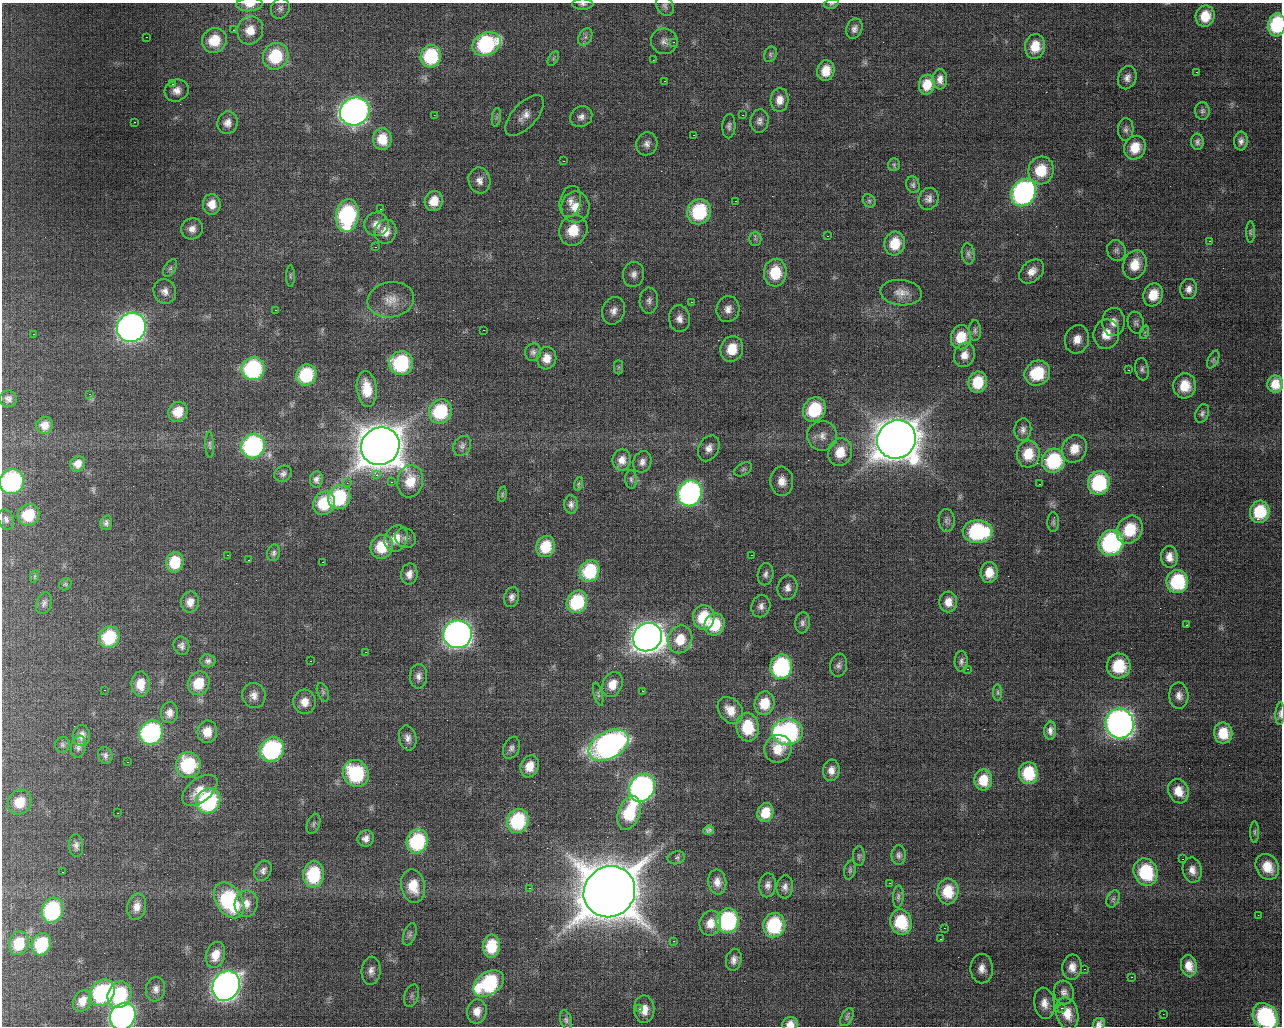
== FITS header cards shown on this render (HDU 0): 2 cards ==
NAXIS1  =                 1280 / length of data axis 1
NAXIS2  =                 1024 / length of data axis 2

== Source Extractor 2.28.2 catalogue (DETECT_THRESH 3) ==
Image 1280 x 1024 px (HDU 0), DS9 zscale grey, 1 PNG px = 1 image px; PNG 1284 x 1028 px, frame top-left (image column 1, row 1024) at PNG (2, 3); each listed source drawn as its Kron ellipse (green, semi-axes under 4 px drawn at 4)
Background 104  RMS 2.4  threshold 7.24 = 3 sigma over >= 5 px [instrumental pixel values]
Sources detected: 331; all 331 listed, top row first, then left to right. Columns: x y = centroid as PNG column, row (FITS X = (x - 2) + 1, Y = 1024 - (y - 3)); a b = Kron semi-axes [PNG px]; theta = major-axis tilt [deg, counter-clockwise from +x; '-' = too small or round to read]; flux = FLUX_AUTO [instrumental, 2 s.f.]
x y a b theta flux
250 4 13 7 3 1.4e+03
583 4 11 5 0 4.9e+02
831 4 7 4 17 2.6e+02
665 6 11 8 -56 6.2e+02
280 8 11 9 62 6.5e+02
1205 16 10 9 - 3.4e+03
1277 25 11 8 83 1.2e+04
854 29 10 7 69 7.9e+02
233 30 2 2 - 1.1e+02
250 30 14 12 67 2.5e+03
146 37 3 2 - 1.4e+02
585 37 9 6 61 7.1e+02
214 40 13 12 - 4.2e+03
664 41 13 13 - 1.3e+03
673 42 4 4 - 2.2e+02
486 44 14 11 26 1.7e+04
1035 46 12 10 81 3.4e+03
770 54 8 6 67 3.7e+02
276 56 14 12 61 8.4e+03
431 56 11 10 - 9.9e+03
553 59 8 4 60 3.6e+02
653 60 2 2 - 8.5e+01
826 71 10 8 78 2.7e+03
1196 72 2 2 - 1.2e+02
1127 78 12 9 68 1.0e+03
940 79 10 7 88 1.0e+03
664 81 2 2 - 1.4e+02
172 84 3 3 - 2.5e+02
927 85 10 8 79 2.6e+03
177 91 12 10 25 1.4e+03
780 100 12 9 87 1.5e+03
355 111 15 13 31 1.0e+05
1202 111 8 7 - 4.5e+02
434 115 2 2 - 7.8e+01
742 115 3 2 - 9.3e+02
524 116 25 12 48 2.2e+03
496 117 9 4 82 4.7e+02
581 117 11 10 - 1.0e+03
760 121 12 9 82 8.3e+02
134 122 3 2 - 1.7e+02
227 123 11 10 - 1.1e+03
729 126 12 6 87 5.9e+02
1126 129 11 7 87 6.4e+02
694 135 2 2 - 1.5e+02
382 139 11 9 -90 3.1e+03
1241 141 9 7 85 6.9e+02
1197 142 8 6 -87 5.1e+02
647 144 11 10 - 1.0e+03
1135 148 12 10 67 3.5e+03
563 161 3 2 - 2.3e+02
894 165 6 6 - 3.3e+02
1041 170 14 12 74 5.4e+03
479 180 13 11 -78 1.3e+03
913 185 8 6 -74 4.1e+02
1023 193 14 12 57 4.8e+04
929 199 11 9 65 8.9e+02
434 201 10 9 - 2.4e+03
570 201 16 10 76 1.5e+03
735 201 3 2 - 4.7e+02
869 201 7 6 - 3.6e+02
212 204 10 9 - 1.8e+03
575 207 15 14 - 3.0e+03
380 209 3 2 - 2.2e+02
699 212 13 11 64 1.3e+04
347 215 16 11 81 2.0e+04
376 224 12 11 - 1.5e+03
192 229 11 10 - 1.2e+03
573 230 15 14 - 4.7e+03
385 231 12 10 70 1.8e+03
1250 232 11 4 -90 3.1e+02
827 236 3 2 - 1.5e+02
755 239 7 6 - 4.1e+02
1209 241 3 2 - 6.4e+02
895 243 12 10 74 4.2e+03
375 247 3 2 - 2.0e+02
1116 250 11 9 -69 7.1e+02
968 254 10 6 -82 4.9e+02
1135 265 15 11 71 3.4e+03
170 268 10 5 60 4.8e+02
1032 271 14 10 42 1.7e+03
775 273 14 11 85 6.3e+03
634 274 12 10 80 1.1e+03
290 276 11 4 -90 3.1e+02
1189 289 10 8 84 9.6e+02
165 291 12 11 - 1.2e+03
901 293 21 12 -6 2.0e+03
1153 295 12 9 71 3.5e+03
391 300 23 17 9 3.2e+03
649 301 13 9 88 9.6e+02
691 302 3 2 - 3.0e+02
728 309 13 11 77 1.4e+03
275 310 3 2 - 5.1e+02
614 311 14 11 68 1.4e+03
679 319 13 10 -84 1.4e+03
1113 322 14 11 88 1.7e+03
1136 323 11 8 -75 6.3e+02
131 327 15 14 - 1.1e+05
483 330 3 2 - 3.3e+02
975 331 10 6 -89 4.3e+02
1145 332 7 4 71 3.0e+02
33 334 2 2 - 1.0e+02
1106 334 15 13 82 3.2e+03
961 337 12 10 81 4.4e+03
1077 339 14 12 72 2.2e+03
732 349 13 11 72 4.3e+03
533 352 9 8 - 5.9e+02
964 355 12 10 69 1.5e+03
547 358 11 9 80 1.9e+03
1213 360 9 5 63 3.7e+02
401 363 12 12 - 1.6e+04
619 367 7 4 90 3.2e+02
253 369 12 11 - 1.9e+04
1142 369 11 6 -81 5.8e+02
1128 370 3 2 - 1.8e+02
1037 373 13 12 - 8.1e+03
306 375 11 10 - 8.9e+03
978 382 11 9 72 5.2e+03
1275 384 9 8 - 2.4e+03
1185 386 12 11 - 3.8e+03
367 389 18 10 -84 3.9e+03
89 394 4 3 - 1.2e+02
8 399 8 8 - 7.8e+02
814 409 12 11 - 9.8e+03
440 411 12 11 - 1.1e+04
178 412 10 9 - 2.9e+03
1202 413 9 6 66 5.1e+02
45 425 8 8 - 1.5e+03
1023 430 11 8 84 8.1e+02
822 436 15 15 - 1.9e+03
896 439 20 18 42 5.5e+05
210 445 13 3 -88 3.2e+02
253 446 12 11 - 2.7e+04
380 446 20 18 37 6.1e+05
462 446 10 8 61 6.3e+02
709 448 13 10 63 1.4e+03
1074 449 14 12 65 2.7e+03
840 452 14 12 74 3.7e+03
1028 454 13 11 84 4.0e+03
622 460 10 9 - 1.4e+03
1053 461 12 11 - 1.3e+04
642 462 11 9 68 8.9e+02
78 464 8 7 - 1.1e+03
743 469 9 6 31 4.9e+02
283 474 9 7 33 5.9e+02
376 475 3 3 - 5.1e+02
316 479 8 6 82 6.3e+02
631 479 9 6 -88 4.1e+02
410 481 16 12 78 3.5e+03
782 481 14 11 -86 2.0e+03
12 482 12 12 - 3.0e+04
391 482 3 2 - 1.4e+02
347 483 2 2 - 9.4e+01
1099 483 12 10 77 1.5e+04
578 484 7 4 71 2.7e+02
1039 484 2 2 - 1.1e+02
690 493 13 12 - 5.6e+04
502 494 8 3 82 2.1e+02
339 497 12 11 - 1.2e+04
324 503 12 10 58 6.1e+03
571 504 9 7 -89 6.5e+02
1260 512 11 9 80 6.2e+03
28 515 11 10 - 5.6e+03
6 519 10 7 -68 6.7e+02
947 520 11 8 -86 6.5e+02
1053 522 10 6 -90 4.0e+02
106 523 7 5 75 4.9e+02
1130 530 15 12 57 6.5e+03
977 532 15 11 2 1.7e+04
405 538 11 9 -39 7.6e+02
396 539 13 11 64 2.4e+03
1111 543 13 12 - 2.9e+04
546 546 11 9 71 4.4e+03
382 547 12 11 - 5.6e+03
274 553 8 6 77 4.4e+02
227 555 3 2 - 5.4e+02
751 555 3 2 - 1.7e+02
1169 557 11 8 -87 1.4e+03
248 560 2 2 - 1.5e+02
175 562 10 8 83 4.7e+03
322 562 3 2 - 1.2e+02
590 571 11 10 - 9.7e+03
989 572 10 8 87 2.4e+03
409 574 10 8 80 1.2e+03
766 574 11 7 79 7.5e+02
35 576 6 4 70 2.5e+02
1177 582 11 11 - 1.2e+04
65 584 7 5 44 2.9e+02
787 588 12 10 82 1.1e+03
512 597 10 7 73 7.5e+02
190 602 10 9 - 1.3e+03
577 602 11 10 - 1.1e+04
948 602 10 9 - 1.6e+03
44 603 11 7 71 6.0e+02
761 606 11 9 72 9.3e+02
704 617 12 10 87 5.8e+03
802 623 10 7 84 6.3e+02
715 624 11 10 - 6.0e+03
1186 625 3 2 - 5.6e+02
458 634 14 14 - 1.2e+05
109 637 11 10 - 8.7e+03
647 637 15 13 42 2.1e+05
680 639 14 12 69 3.5e+03
181 646 9 8 - 6.4e+02
365 652 3 2 - 2.8e+02
208 661 7 6 - 5.2e+02
310 661 2 2 - 1.0e+02
961 661 11 6 89 5.7e+02
838 665 12 8 80 6.9e+02
1119 666 12 12 - 7.5e+03
781 667 12 10 80 2.2e+04
967 669 3 2 - 6.0e+02
418 676 12 8 87 9.5e+02
199 683 12 10 61 4.1e+03
141 684 12 9 89 2.4e+03
612 684 13 9 64 2.4e+03
104 690 2 2 - 9.5e+01
642 691 2 2 - 1.2e+02
323 692 9 5 -69 4.4e+02
998 692 8 4 -90 2.8e+02
598 694 12 4 -75 4.0e+02
254 695 12 11 - 1.4e+03
1179 696 13 9 -86 1.2e+03
305 702 12 11 - 2.0e+03
764 703 12 10 77 3.8e+03
730 710 15 11 -51 2.2e+03
169 713 10 8 83 1.2e+03
1280 714 11 4 87 4.8e+02
1120 723 15 14 - 1.3e+05
748 727 14 11 -83 6.5e+03
1050 731 9 6 85 8.2e+02
207 732 11 10 - 2.4e+03
787 732 15 13 3 3.3e+04
151 733 12 11 - 3.1e+04
1223 733 10 9 - 3.5e+03
81 735 10 8 -88 1.1e+03
408 738 13 8 -77 9.7e+02
62 745 8 7 - 4.1e+02
609 745 21 13 28 6.1e+04
78 747 11 7 78 6.9e+02
511 748 11 8 65 6.7e+02
272 749 13 11 45 2.3e+04
778 749 14 13 - 3.1e+03
105 755 8 7 - 5.1e+02
127 762 3 2 - 2.5e+02
188 765 13 12 - 1.1e+04
530 766 11 9 69 2.6e+03
831 770 11 8 83 1.2e+03
356 773 14 12 -55 1.5e+04
1028 773 11 9 -86 6.5e+03
983 780 10 9 - 3.4e+03
642 788 14 12 62 6.4e+04
200 790 20 11 38 2.8e+03
1178 791 12 10 -70 2.3e+03
208 801 13 11 56 2.0e+04
20 802 13 11 55 3.4e+03
117 813 3 2 - 3.9e+02
629 813 17 11 70 8.7e+03
765 813 9 8 - 3.2e+03
518 821 12 10 68 1.3e+04
313 824 10 6 70 4.7e+02
709 830 5 4 - 3.7e+02
1255 832 11 4 90 3.3e+02
366 839 8 7 - 9.4e+02
417 841 12 10 69 1.4e+04
76 846 11 7 -86 7.1e+02
899 855 10 7 88 5.6e+02
859 856 10 6 89 3.9e+02
676 858 9 6 12 4.7e+02
1182 859 2 2 - 2.6e+02
1267 867 13 11 -58 3.2e+03
850 870 10 5 76 4.0e+02
1192 870 12 9 -81 1.3e+03
263 871 10 8 60 7.3e+02
62 872 2 2 - 8.9e+01
1146 872 14 11 -66 1.1e+04
313 874 13 10 83 9.2e+03
717 882 12 9 -83 1.4e+03
889 883 3 2 - 1.4e+02
768 885 12 8 85 8.8e+02
413 886 17 12 -79 3.7e+03
785 887 11 8 84 8.9e+02
529 888 3 2 - 1.8e+02
948 891 13 10 88 4.2e+03
609 892 26 25 - 1.0e+06
898 897 11 5 86 5.1e+02
1113 899 9 6 65 5.2e+02
229 900 19 13 -58 1.8e+04
246 904 13 11 78 1.6e+03
137 907 13 9 78 1.5e+03
52 910 13 10 72 1.7e+04
1258 915 2 2 - 7.9e+01
728 921 12 11 - 2.4e+04
901 922 13 10 -74 7.1e+03
710 923 12 10 72 2.1e+03
774 925 12 10 76 1.2e+04
944 928 2 2 - 9.9e+01
410 934 12 6 72 5.4e+02
940 939 3 2 - 1.5e+02
673 941 2 2 - 1.5e+02
19 943 12 9 68 4.1e+03
41 944 11 9 68 8.0e+03
491 946 11 8 85 4.7e+03
215 955 13 9 73 2.3e+03
734 960 11 7 78 9.8e+02
1189 966 11 8 -76 1.8e+03
1072 967 12 9 85 1.6e+03
982 969 14 11 -90 1.6e+03
1084 969 3 2 - 5.9e+02
371 971 14 9 83 1.1e+03
1131 977 3 2 - 1.5e+02
488 983 17 11 33 1.7e+04
226 986 15 13 62 1.3e+05
156 989 12 9 81 1.1e+03
1064 992 12 10 -75 9.8e+02
102 993 14 11 49 1.7e+04
119 995 13 11 66 1.2e+04
412 996 11 7 70 7.3e+02
82 1001 11 8 58 1.7e+03
1044 1003 16 10 -82 1.6e+03
1061 1008 3 3 - 2.7e+02
639 1009 3 3 - 5.2e+02
644 1009 14 10 -89 2.2e+03
477 1011 12 10 82 1.7e+03
1067 1013 16 11 -75 2.7e+03
1163 1014 2 2 - 7.0e+01
123 1016 14 12 56 7.1e+04
1265 1016 14 12 -54 2.0e+04
847 1017 9 5 63 3.8e+02
566 1020 10 5 -75 3.8e+02
790 1024 8 6 11 1.2e+03
1099 1024 6 5 - 6.0e+02
At the frame edge (FLAGS 8, measured only in part): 10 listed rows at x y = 250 4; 583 4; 831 4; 1277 25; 12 482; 1280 714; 123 1016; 1265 1016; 790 1024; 1099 1024